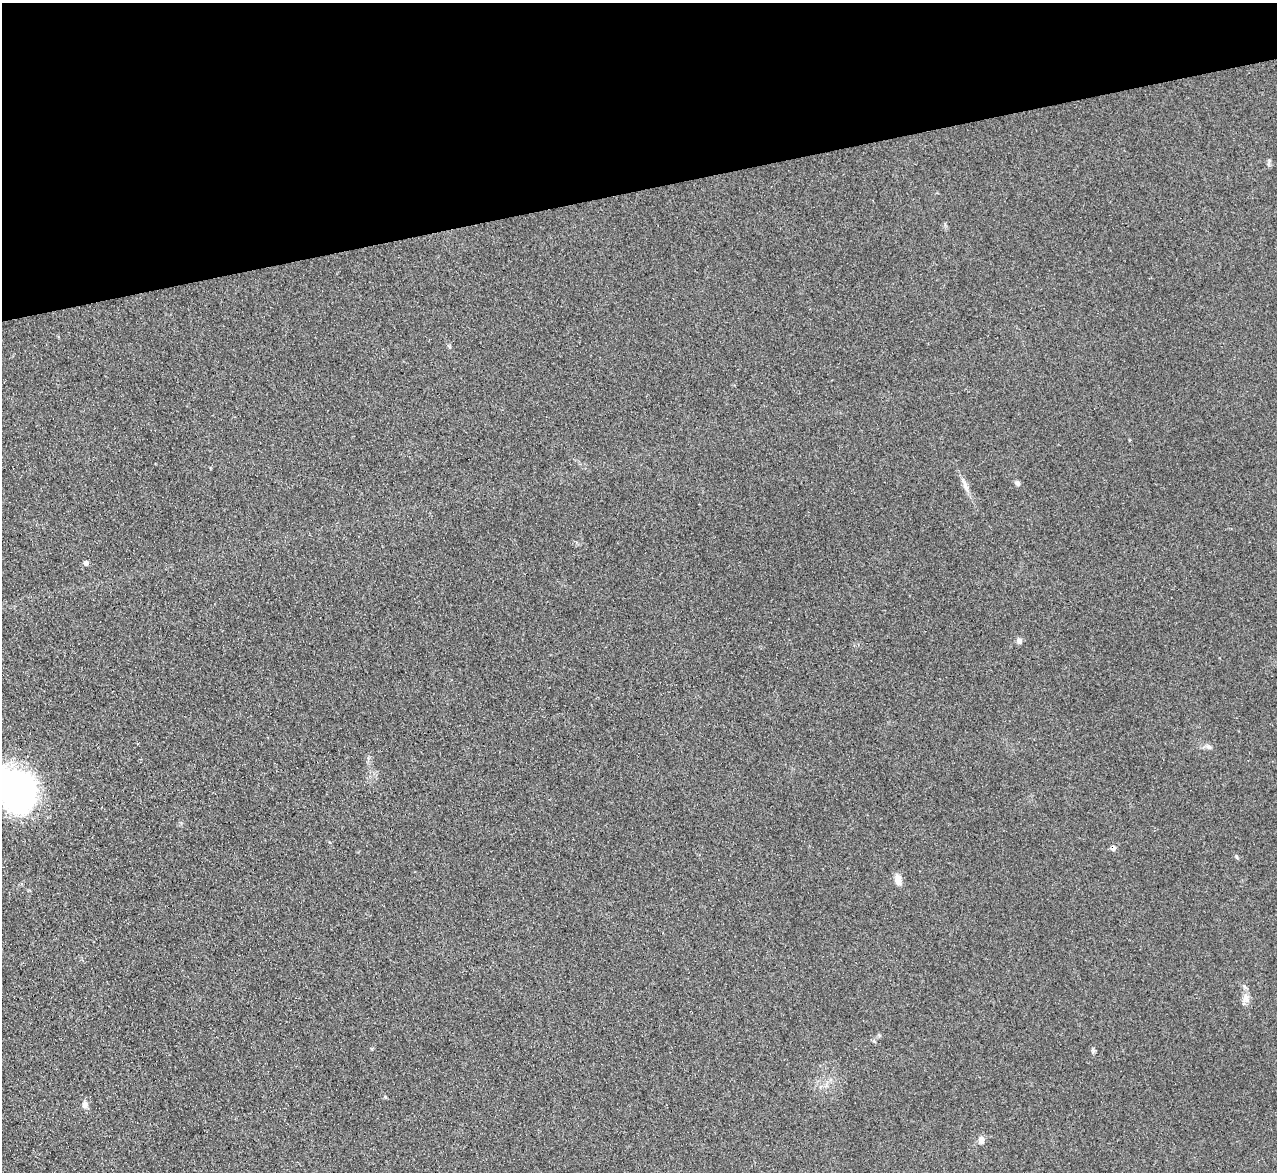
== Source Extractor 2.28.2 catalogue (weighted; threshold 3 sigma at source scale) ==
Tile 3 of 4 x 4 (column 3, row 1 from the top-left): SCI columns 2570-3844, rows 3773-4942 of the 5128 x 5082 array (HDU 1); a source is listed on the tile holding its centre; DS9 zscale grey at full resolution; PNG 1279 x 1174 px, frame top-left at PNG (2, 3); no overlay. Shown black and unused: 16% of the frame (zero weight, under 2 of 3 exposures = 2% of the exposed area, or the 3 px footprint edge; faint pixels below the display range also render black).
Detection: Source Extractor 2.28.2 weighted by HDU 2 'WHT'; one run over the whole footprint, this tile lists its part. Background 0.221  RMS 0.015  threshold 0.0671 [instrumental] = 3 sigma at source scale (4.5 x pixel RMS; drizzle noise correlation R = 1.50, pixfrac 1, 0.05/0.05 arcsec/px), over >= 5 px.
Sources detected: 14; all 14 listed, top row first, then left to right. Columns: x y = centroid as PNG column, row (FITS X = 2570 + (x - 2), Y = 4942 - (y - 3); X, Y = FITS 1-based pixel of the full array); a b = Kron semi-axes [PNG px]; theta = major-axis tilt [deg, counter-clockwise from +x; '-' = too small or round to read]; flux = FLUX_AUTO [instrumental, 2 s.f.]
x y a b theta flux
1017 483 7 6 - 4.1
965 486 17 6 -69 8.8
86 563 5 5 - 5.4
1019 641 7 6 - 6.1
1209 747 9 4 -44 3.5
17 791 44 37 -75 340
1113 848 6 5 - 6.5
1237 857 6 3 -70 1.8
898 880 13 7 -81 11
1246 998 14 9 -68 9.5
1093 1050 7 4 -71 2.4
385 1097 5 4 - 1.7
85 1105 9 7 -75 6.8
981 1140 9 7 -85 7.5
Overlapping masked pixels (flux is a lower limit): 1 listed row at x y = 1113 848
Isophote crosses this tile's border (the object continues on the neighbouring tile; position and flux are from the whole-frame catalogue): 1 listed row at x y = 17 791